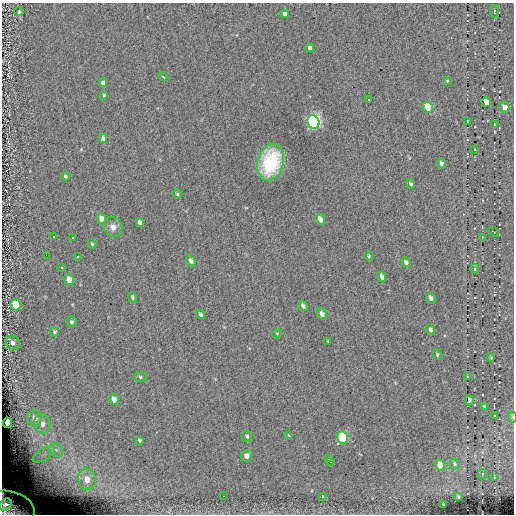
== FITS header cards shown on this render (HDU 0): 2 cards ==
NAXIS1  =                  512
NAXIS2  =                  512

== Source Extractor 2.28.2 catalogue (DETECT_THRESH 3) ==
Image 512 x 512 px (HDU 0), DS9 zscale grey, 1 PNG px = 1 image px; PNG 516 x 516 px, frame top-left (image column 1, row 512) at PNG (2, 3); each listed source drawn as its Kron ellipse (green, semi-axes under 4 px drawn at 4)
Background -0.0484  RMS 5.2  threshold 15.7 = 3 sigma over >= 5 px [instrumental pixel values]
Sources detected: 84; all 84 listed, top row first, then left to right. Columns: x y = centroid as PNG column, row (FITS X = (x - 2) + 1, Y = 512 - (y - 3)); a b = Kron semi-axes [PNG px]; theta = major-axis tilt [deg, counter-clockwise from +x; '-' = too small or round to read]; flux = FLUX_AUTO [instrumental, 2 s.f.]
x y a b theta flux
494 11 6 3 -86 470
19 12 4 4 - 680
285 14 4 4 - 1300
310 48 4 4 - 1300
163 77 4 3 - 400
447 81 3 3 - 300
103 83 4 4 - 1300
104 95 4 4 - 510
369 99 3 2 - 340
486 102 5 4 - 5200
428 107 6 5 - 15000
504 107 5 5 - 3500
467 121 3 2 - 200
313 122 7 6 - 94000
494 125 3 2 - 290
103 138 4 4 - 1200
475 149 4 2 - 220
271 162 19 13 74 26000
441 163 5 4 - 1000
65 176 4 4 - 570
411 184 5 3 - 620
177 194 4 4 - 450
101 219 5 4 - 3300
320 219 6 4 -59 2000
140 222 4 4 - 1100
113 227 10 9 - 2400
493 232 5 2 - 210
53 237 3 3 - 13000
482 237 3 2 - 230
73 238 3 3 - 13000
92 244 5 3 - 450
46 255 2 2 - 13000
369 256 5 4 - 440
78 257 3 3 - 13000
191 261 6 4 -68 1000
406 262 5 4 - 970
61 267 3 3 - 13000
475 269 5 4 - 450
382 277 5 3 - 990
69 279 5 5 - 3100
132 297 5 3 - 490
431 298 6 4 -63 1200
16 305 5 5 - 9900
303 306 5 4 - 910
200 314 4 3 - 700
322 314 6 5 - 1300
71 322 5 5 - 750
430 330 5 4 - 1000
54 332 5 4 - 510
277 333 5 3 - 280
328 341 4 3 - 290
12 343 7 6 - 1200
437 354 5 4 - 420
491 358 3 3 - 340
140 377 6 5 - 570
467 377 2 2 - 230
114 399 6 5 - 1800
469 400 5 4 - 750
484 406 3 3 - 380
494 416 3 2 - 270
513 417 6 3 -89 400
34 418 8 7 - 1600
7 423 5 4 - 8600
42 424 10 8 -75 2100
288 435 3 3 - 640
247 436 6 5 - 580
343 437 6 5 - 26000
140 440 4 3 - 490
56 450 8 6 -45 1600
44 455 12 5 31 2300
246 456 6 5 - 1800
328 459 3 2 - 350
330 462 3 2 - 440
454 464 5 4 - 540
440 465 5 4 - 4700
482 474 5 4 - 410
494 477 3 2 - 200
87 479 11 9 -84 3700
223 496 2 2 - 330
322 496 3 3 - 670
458 496 3 3 - 430
6 505 7 5 43 12000
443 505 3 2 - 250
5 511 29 20 -1 6800
At the frame edge (FLAGS 8, measured only in part): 1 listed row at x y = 513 417